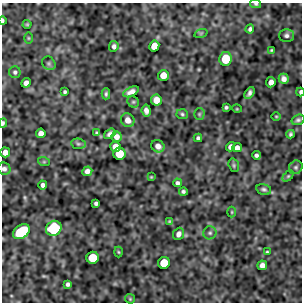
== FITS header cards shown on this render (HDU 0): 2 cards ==
NAXIS1  =                  300
NAXIS2  =                  300

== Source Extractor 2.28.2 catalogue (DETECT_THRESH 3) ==
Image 300 x 300 px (HDU 0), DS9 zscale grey, 1 PNG px = 1 image px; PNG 304 x 304 px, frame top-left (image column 1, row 300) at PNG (2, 3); each listed source drawn as its Kron ellipse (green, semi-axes under 4 px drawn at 4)
Background 0.00518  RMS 0.37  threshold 1.12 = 3 sigma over >= 5 px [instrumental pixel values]
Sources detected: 72; all 72 listed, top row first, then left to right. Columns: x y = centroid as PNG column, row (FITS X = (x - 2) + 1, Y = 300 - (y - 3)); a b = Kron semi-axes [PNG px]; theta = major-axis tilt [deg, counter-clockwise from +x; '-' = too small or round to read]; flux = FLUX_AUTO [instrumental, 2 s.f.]
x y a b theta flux
256 4 5 4 - 40
3 21 4 2 - 43
27 24 4 4 - 28
250 29 4 4 - 60
201 33 7 4 18 32
287 35 7 6 - 72
28 38 6 4 -90 26
114 46 5 4 - 68
154 46 5 5 - 320
271 50 3 2 - 26
226 59 7 6 - 480
49 63 7 6 - 47
15 72 6 5 - 51
163 75 5 5 - 290
284 79 5 5 - 110
271 82 5 4 - 160
26 83 5 4 - 130
65 92 3 3 - 39
131 92 8 4 26 120
300 92 4 2 - 57
249 93 6 4 61 77
106 94 5 3 - 43
156 100 5 5 - 290
133 102 6 5 - 39
226 107 3 3 - 41
237 109 5 3 - 19
146 111 6 4 -82 98
182 114 6 5 - 41
199 114 5 5 - 36
276 116 5 3 - 23
128 120 7 6 - 170
298 120 7 5 18 53
3 123 4 3 - 44
41 133 5 4 - 160
97 133 4 3 - 35
110 134 6 4 37 87
290 134 4 3 - 43
117 137 5 5 - 140
198 138 4 4 - 49
78 144 7 5 -8 50
158 146 7 6 - 130
116 147 5 5 - 270
230 147 5 4 - 91
237 148 5 4 - 130
5 152 5 5 - 180
119 154 6 6 - 590
256 155 4 4 - 60
44 162 6 4 -18 26
234 165 7 5 -71 39
296 167 7 6 - 53
4 169 6 6 - 72
87 171 5 4 - 91
288 176 6 4 44 32
151 177 3 3 - 22
177 183 4 4 - 63
43 185 4 4 - 78
264 189 7 5 -13 58
183 191 4 4 - 48
96 203 4 4 - 55
232 212 5 3 - 24
170 221 4 3 - 32
54 228 8 7 - 1700
21 232 9 6 35 1500
210 233 6 6 - 57
179 234 6 5 - 110
118 252 5 3 - 24
267 252 3 3 - 27
93 258 6 6 - 680
164 263 6 5 - 610
262 265 5 4 - 130
68 284 4 4 - 58
130 299 5 4 - 27
At the frame edge (FLAGS 8, measured only in part): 6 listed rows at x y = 256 4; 3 21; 300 92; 3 123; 5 152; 4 169